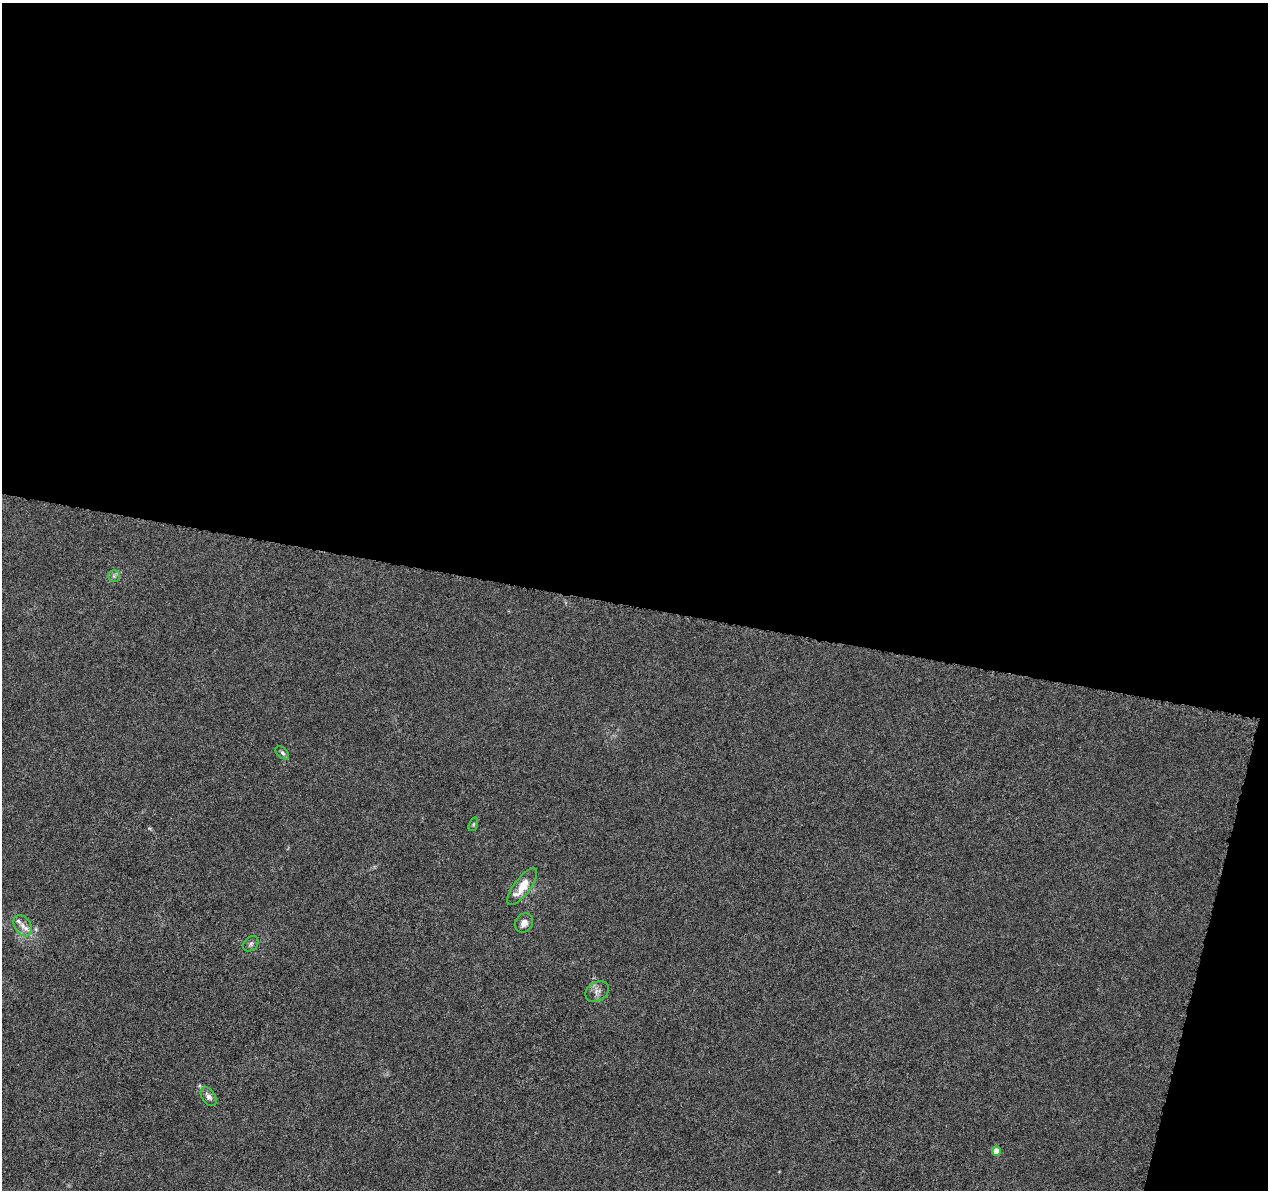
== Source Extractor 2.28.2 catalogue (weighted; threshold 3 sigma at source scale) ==
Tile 4 of 4 x 4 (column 4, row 1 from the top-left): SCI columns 3805-5070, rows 3797-4984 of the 5093 x 5273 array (HDU 1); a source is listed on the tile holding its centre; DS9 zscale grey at full resolution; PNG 1270 x 1192 px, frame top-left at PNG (2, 3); each listed source drawn as its Kron ellipse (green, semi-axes under 4 px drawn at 4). Shown black and unused: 53% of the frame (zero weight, under 5 of 10 exposures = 1% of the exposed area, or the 3 px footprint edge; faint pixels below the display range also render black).
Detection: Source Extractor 2.28.2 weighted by HDU 2 'WHT'; one run over the whole footprint, this tile lists its part. Background 5.98e-04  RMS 8.6e-04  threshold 0.00351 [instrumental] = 3 sigma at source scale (4.09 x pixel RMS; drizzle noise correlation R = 1.36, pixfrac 0.8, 0.0396/0.0396 arcsec/px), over >= 5 px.
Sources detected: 10; all 10 listed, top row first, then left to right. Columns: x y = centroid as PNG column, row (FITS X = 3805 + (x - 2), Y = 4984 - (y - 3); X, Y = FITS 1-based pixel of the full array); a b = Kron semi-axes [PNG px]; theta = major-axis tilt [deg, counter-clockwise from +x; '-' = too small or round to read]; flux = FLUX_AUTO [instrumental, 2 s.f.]
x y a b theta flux
114 576 6 5 - 0.17
282 753 8 5 -45 0.18
473 824 7 4 71 0.11
522 887 22 8 53 1.5
524 923 10 8 55 0.55
23 926 11 8 -58 0.56
251 944 9 6 45 0.22
597 992 12 9 33 0.45
209 1097 10 6 -56 0.39
996 1151 5 4 - 0.82